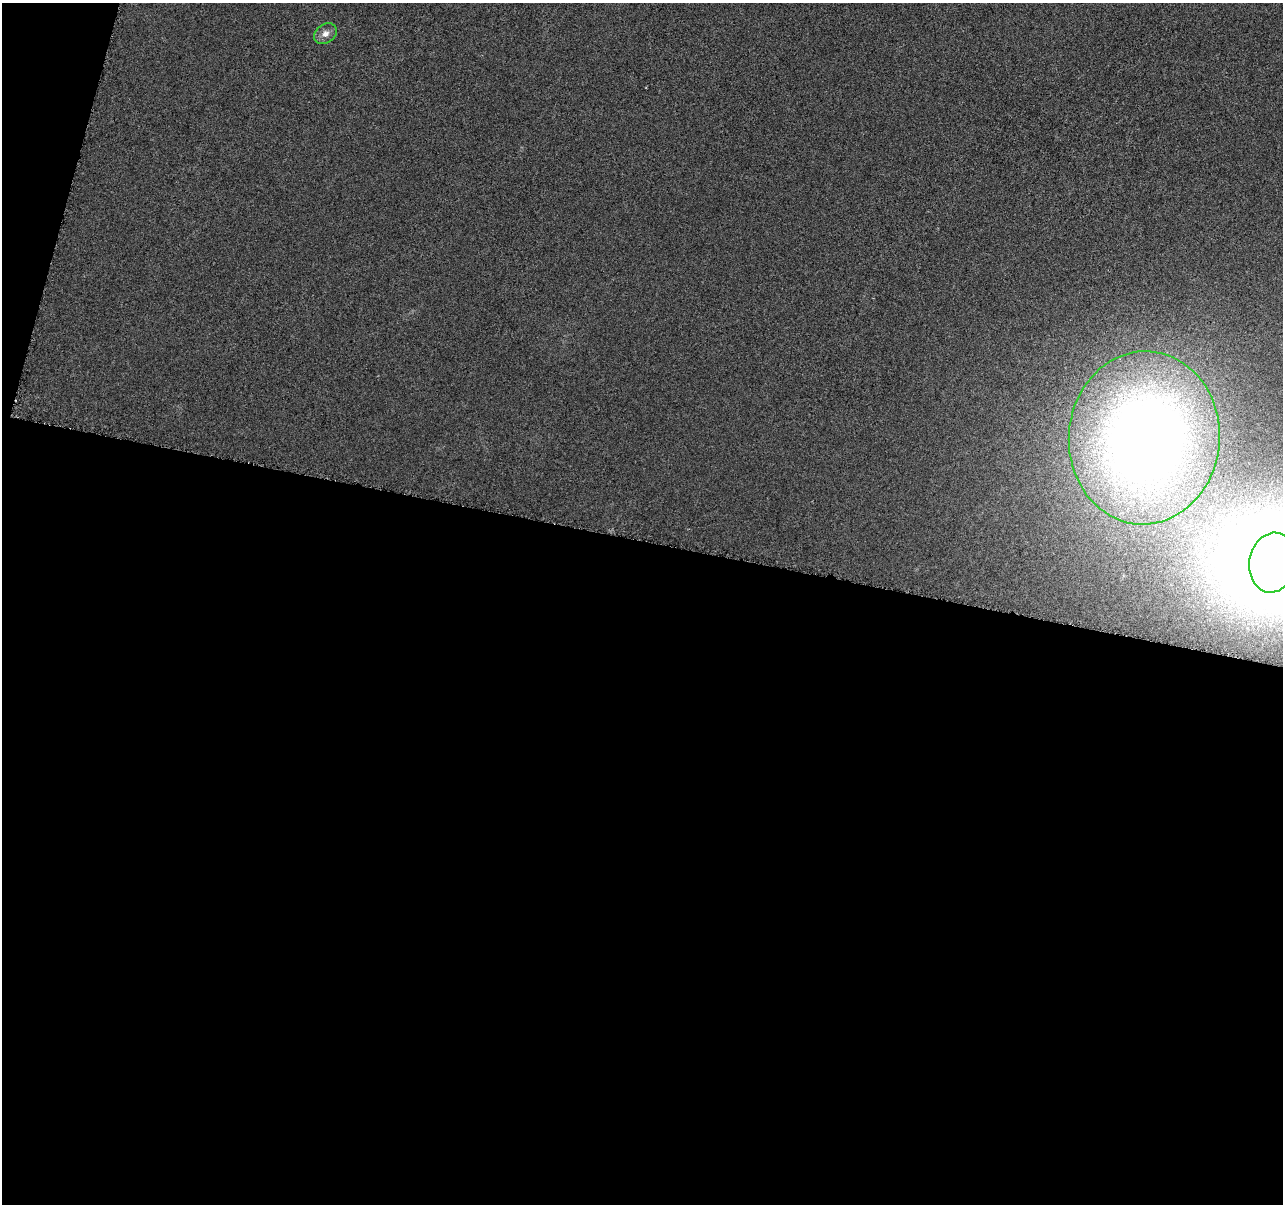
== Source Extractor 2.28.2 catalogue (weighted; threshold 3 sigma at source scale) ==
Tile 13 of 4 x 4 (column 1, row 4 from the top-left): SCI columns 10-1290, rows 285-1486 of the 5139 x 5321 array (HDU 1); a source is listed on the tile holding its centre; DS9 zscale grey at full resolution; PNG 1285 x 1206 px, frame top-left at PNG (2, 3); each listed source drawn as its Kron ellipse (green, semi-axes under 4 px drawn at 4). Shown black and unused: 57% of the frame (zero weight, under 4 of 8 exposures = <1% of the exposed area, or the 3 px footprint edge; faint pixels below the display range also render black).
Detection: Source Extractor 2.28.2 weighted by HDU 2 'WHT'; one run over the whole footprint, this tile lists its part. Background 0.00117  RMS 0.0022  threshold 0.00885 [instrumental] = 3 sigma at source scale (4.09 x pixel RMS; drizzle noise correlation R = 1.36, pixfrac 0.8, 0.0396/0.0396 arcsec/px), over >= 5 px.
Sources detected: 3; all 3 listed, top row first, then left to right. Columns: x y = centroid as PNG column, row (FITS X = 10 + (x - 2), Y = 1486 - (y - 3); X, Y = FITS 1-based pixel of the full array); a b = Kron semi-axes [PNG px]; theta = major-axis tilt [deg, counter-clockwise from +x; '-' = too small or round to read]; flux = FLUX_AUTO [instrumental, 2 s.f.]
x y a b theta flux
325 34 12 9 36 1.5
1144 438 86 75 86 190
1272 563 30 23 79 82